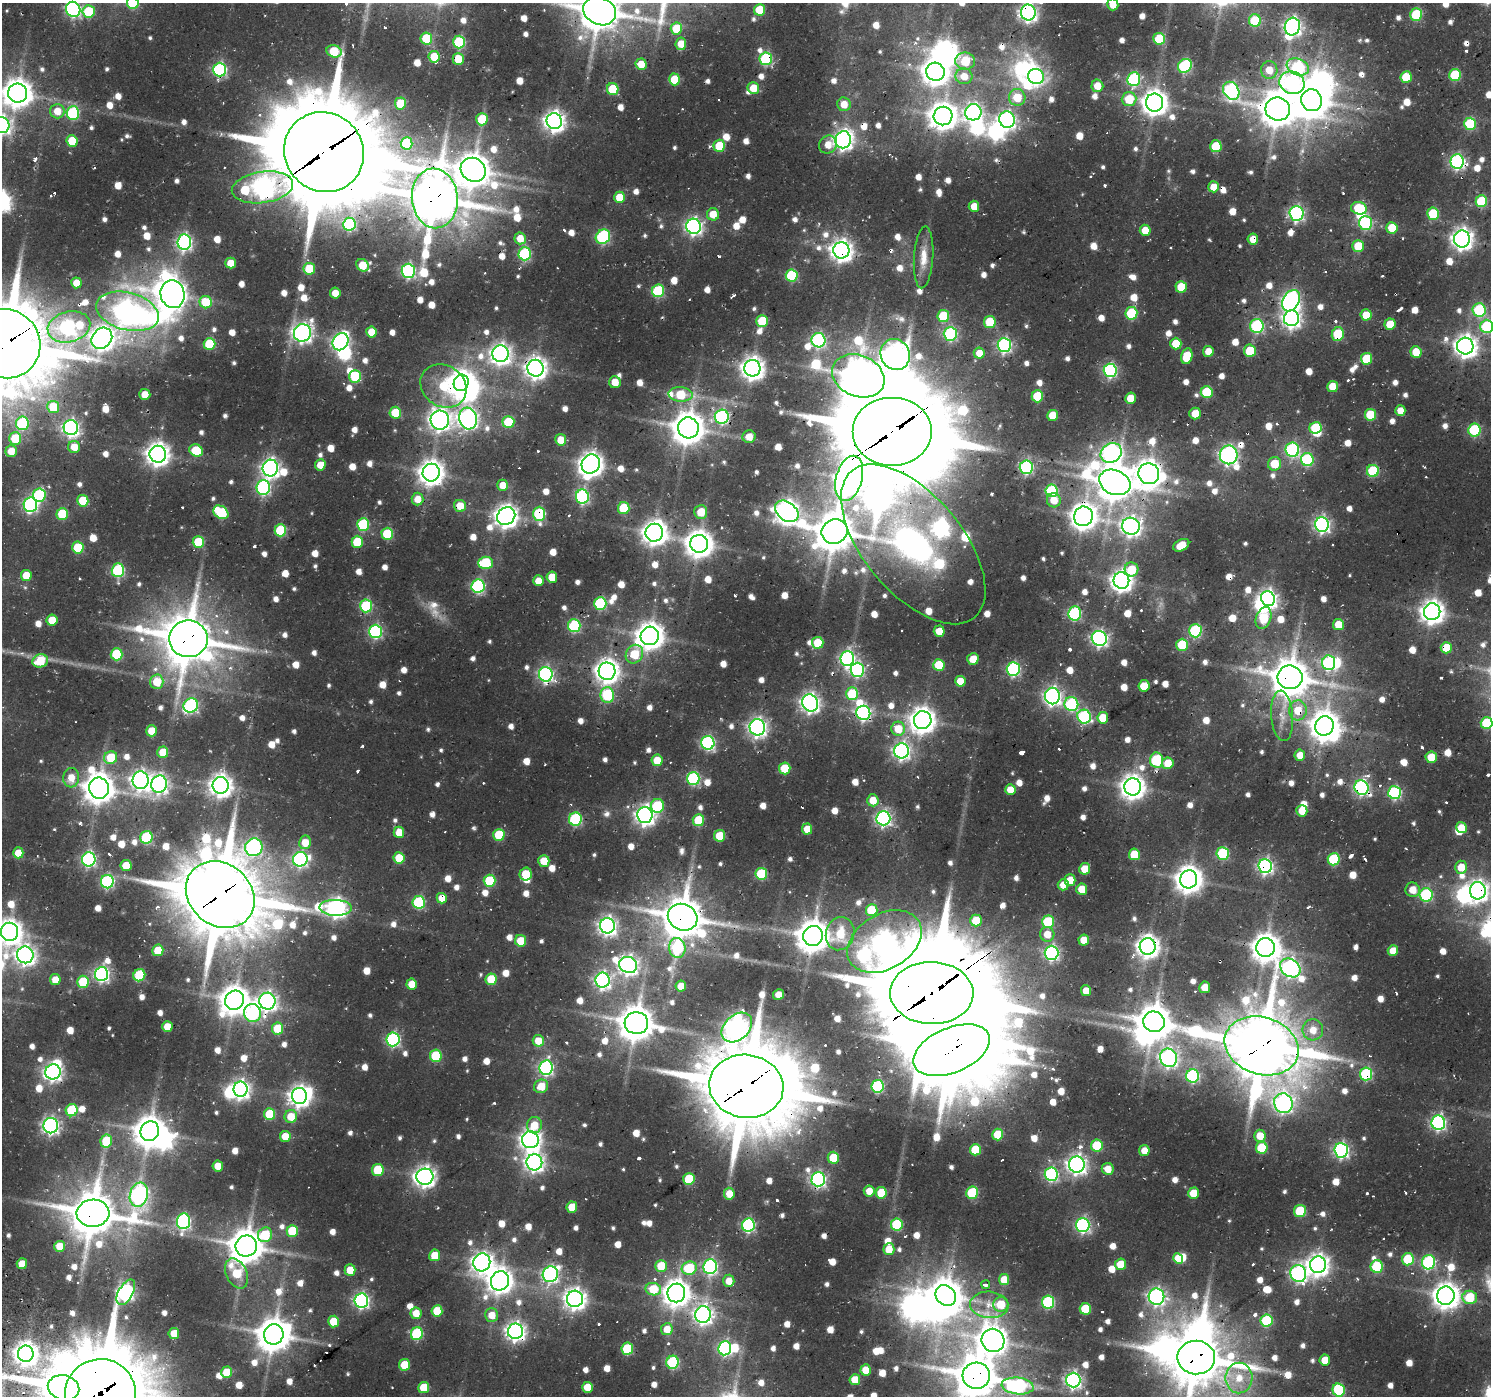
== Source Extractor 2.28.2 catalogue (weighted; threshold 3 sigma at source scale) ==
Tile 10 of 4 x 4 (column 2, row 3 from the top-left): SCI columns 1490-2978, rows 1704-3097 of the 6193 x 6150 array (HDU 1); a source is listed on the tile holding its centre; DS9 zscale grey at full resolution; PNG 1493 x 1398 px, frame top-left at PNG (2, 3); each listed source drawn as its Kron ellipse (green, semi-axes under 4 px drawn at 4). Shown black and unused: <1% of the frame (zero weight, under 2 of 3 exposures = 8% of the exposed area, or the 3 px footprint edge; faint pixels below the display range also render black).
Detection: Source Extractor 2.28.2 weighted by HDU 2 'WHT'; one run over the whole footprint, this tile lists its part. Background 0.0452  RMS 0.0057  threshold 0.0257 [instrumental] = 3 sigma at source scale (4.5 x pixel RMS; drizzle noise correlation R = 1.50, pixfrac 1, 0.0396/0.0396 arcsec/px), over >= 5 px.
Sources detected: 1197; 10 too faint to see at this stretch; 42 inside a brighter object's white glare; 39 cosmic-ray / hot-pixel residue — neither listed nor drawn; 13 inside a brighter listed object's ellipse — not listed separately; of the other 1093, all 500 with FLUX_AUTO >= 8.28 (the completeness limit of this list) listed and drawn (593 fainter detections not listed), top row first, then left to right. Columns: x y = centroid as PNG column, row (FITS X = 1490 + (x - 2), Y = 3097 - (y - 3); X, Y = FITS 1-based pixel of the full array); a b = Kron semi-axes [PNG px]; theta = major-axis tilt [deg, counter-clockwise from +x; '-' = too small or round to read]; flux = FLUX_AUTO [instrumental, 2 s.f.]
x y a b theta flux
133 3 6 6 - 33
1113 4 6 5 - 8.4
73 9 8 7 - 130
759 10 6 5 - 22
89 11 6 6 - 28
600 11 17 13 -27 2000
1028 12 8 7 - 260
1416 15 6 6 - 40
1255 21 6 6 - 34
1292 27 9 7 73 240
676 29 6 5 - 17
426 38 6 6 - 28
1159 39 6 6 - 28
459 42 6 6 - 54
681 44 6 5 - 9.2
334 51 8 6 -18 27
434 57 6 5 - 18
458 59 6 5 - 17
766 59 6 6 - 67
965 61 10 8 -1 24
641 64 5 5 - 10
1185 66 7 6 - 79
1298 67 11 8 -21 69
220 70 7 6 - 110
1269 70 8 8 - 10
935 72 9 9 - 680
1455 75 6 6 - 38
964 76 8 8 - 8.3
1036 76 8 7 - 130
1406 77 6 5 - 22
675 79 6 5 - 22
1134 79 7 6 - 81
1292 83 13 11 -24 130
1097 86 6 6 - 9.9
753 88 6 6 - 12
613 89 6 5 - 25
1231 91 9 7 -57 140
18 93 9 9 - 900
1017 97 8 8 - 15
1129 99 7 7 - 20
1312 100 11 10 - 1200
400 103 6 5 - 18
1155 103 9 8 - 660
844 104 7 6 - 8.7
1278 109 12 11 - 1500
57 111 7 7 - 9.9
973 112 8 8 - 220
73 113 7 6 - 66
943 116 9 9 - 800
482 119 6 6 - 21
1007 120 8 7 - 190
554 121 8 7 - 390
1470 124 6 6 - 43
2 125 8 8 - 230
843 140 8 8 - 320
72 141 6 5 - 21
406 143 6 6 - 33
828 145 9 8 - 8.3
719 146 6 6 - 22
1216 146 6 5 - 25
324 152 41 39 -46 9200
1457 161 7 6 - 130
473 170 13 11 -36 1200
262 187 31 15 8 440
1214 187 5 5 - 9.3
620 197 5 5 - 15
435 198 30 23 -84 2900
1481 201 6 6 - 35
974 206 5 5 - 8.4
1359 208 8 6 -13 34
1296 213 7 7 - 140
713 214 6 6 - 11
1433 214 6 6 - 37
1365 223 7 6 - 72
349 224 6 6 - 82
694 226 7 7 - 210
1392 228 6 5 - 17
1145 230 5 5 - 12
603 237 7 7 - 84
520 238 6 5 - 9.9
1253 239 5 5 - 8.5
1462 239 8 8 - 370
184 242 7 7 - 180
1358 246 6 5 - 18
841 250 8 8 - 450
525 254 6 6 - 78
924 257 31 9 86 9.4
230 263 5 5 - 9.8
362 265 7 5 -40 17
309 269 6 5 - 24
408 271 7 6 - 120
792 276 6 6 - 56
76 283 5 5 - 8.8
1181 287 6 5 - 19
658 291 6 6 - 55
335 293 5 5 - 8.8
173 294 14 12 -76 870
1291 301 11 8 61 220
206 302 6 6 - 23
1479 310 7 6 - 57
127 311 32 19 -15 340
1131 313 6 6 - 46
1366 315 5 5 - 14
943 316 6 6 - 32
1291 318 8 7 - 280
762 321 6 6 - 25
990 322 6 6 - 24
1390 324 5 5 - 14
1257 326 7 6 - 78
1487 326 7 6 - 50
69 327 22 15 14 120
371 332 5 5 - 12
302 333 9 8 - 270
950 334 7 6 - 87
1338 334 7 6 - 33
102 338 11 9 47 610
818 340 7 7 - 120
341 342 9 7 57 190
5 344 35 34 - 5900
210 344 6 6 - 36
1176 344 6 5 - 18
1004 345 7 6 - 130
1465 346 8 8 - 480
1208 351 5 5 - 8.5
1250 351 6 6 - 24
1416 352 6 5 - 14
979 353 5 5 - 9.6
500 354 8 8 - 350
895 354 16 14 -62 470
1187 356 8 5 76 21
1366 359 6 5 - 26
536 368 8 8 - 410
752 368 8 8 - 510
1110 370 6 6 - 110
355 376 6 6 - 39
858 376 27 20 -23 1400
615 382 6 6 - 9
461 383 8 7 - 650
443 386 24 20 -34 36
1333 387 5 5 - 14
1207 392 6 6 - 38
145 394 5 5 - 9.5
681 394 12 7 -4 24
1037 396 6 6 - 29
1130 398 5 5 - 11
53 407 6 6 - 20
1400 411 5 5 - 8.6
395 413 6 5 - 20
1195 413 6 5 - 11
1053 415 5 5 - 13
1370 415 6 5 - 26
722 417 7 7 - 120
468 419 11 9 -74 330
440 420 9 9 - 330
508 422 6 6 - 32
22 423 7 6 - 56
71 428 7 7 - 210
688 428 10 10 - 1200
1316 428 6 5 - 34
1474 430 6 6 - 50
892 431 40 34 0 8900
749 437 6 6 - 8.5
15 438 6 6 - 22
561 440 6 5 - 9.9
74 447 6 6 - 9.4
196 450 7 6 - 25
1292 450 7 7 - 100
11 451 6 5 - 10
1111 453 11 9 34 240
158 454 8 8 - 510
1229 455 9 9 - 260
1307 460 6 6 - 70
591 464 10 9 - 590
1275 464 7 6 - 15
320 465 6 5 - 8.3
1026 467 7 6 - 110
270 468 8 7 - 260
1373 471 6 6 - 49
431 473 9 8 - 630
1149 474 10 10 - 720
849 478 23 13 74 960
1115 482 16 12 -23 1500
503 485 5 5 - 8.3
263 488 7 7 - 110
1052 491 6 6 - 63
39 495 7 6 - 61
582 497 7 6 - 110
417 499 6 6 - 8.3
1054 500 7 7 - 8.6
83 501 6 5 - 21
30 505 7 6 - 120
460 506 6 6 - 12
624 508 6 5 - 23
787 511 13 9 -37 490
221 512 8 6 -36 43
701 512 7 6 - 13
62 514 6 6 - 27
539 514 7 6 - 57
506 516 10 8 39 530
1083 516 10 9 - 710
363 524 6 6 - 53
1322 525 7 7 - 200
1131 526 9 8 - 290
280 530 6 6 - 36
835 531 13 12 - 1800
654 533 9 8 - 600
387 534 6 6 - 38
198 542 6 5 - 26
357 542 6 5 - 23
699 544 9 9 - 780
913 544 96 49 -50 290
1181 545 8 5 28 12
78 548 6 5 - 28
485 563 7 6 - 39
1131 569 7 7 - 19
118 570 7 6 - 71
26 575 5 5 - 14
552 577 5 5 - 14
538 581 5 5 - 8.7
1121 581 8 8 - 420
478 586 7 6 - 92
1268 599 7 7 - 270
600 603 6 6 - 65
366 606 6 6 - 55
1432 612 8 8 - 540
1075 613 7 6 - 81
1264 618 11 7 71 25
52 620 5 5 - 14
1338 624 5 5 - 13
574 626 6 6 - 68
375 631 7 6 - 110
939 631 5 5 - 10
1195 631 7 6 - 71
650 636 9 9 - 770
1099 638 8 7 - 200
188 639 19 18 - 2800
818 643 6 5 - 19
1182 645 6 6 - 32
1446 648 6 5 - 18
117 654 6 6 - 39
634 654 10 8 57 20
847 659 7 7 - 160
973 659 6 5 - 10
40 661 8 6 17 22
1329 663 7 6 - 71
939 665 6 5 - 24
1013 669 7 6 - 95
857 670 7 7 - 110
607 671 8 8 - 550
546 674 7 7 - 170
1290 677 12 12 - 1700
960 681 5 5 - 12
157 682 7 7 - 15
1144 686 6 5 - 16
852 694 6 6 - 40
607 695 8 6 -81 45
1052 696 8 7 - 240
810 703 9 7 -59 300
1071 704 7 7 - 70
191 705 7 6 - 110
1298 710 10 9 - 13
863 713 7 7 - 140
1282 716 25 11 -85 8.9
1084 717 7 6 - 83
1103 718 5 5 - 17
923 720 9 8 - 660
1487 723 6 6 - 38
1325 726 10 9 - 900
757 727 8 7 - 280
898 729 7 7 - 14
152 731 5 5 - 12
708 743 7 6 - 120
902 751 7 7 - 220
163 752 5 5 - 14
1300 755 6 5 - 8.4
1431 757 6 5 - 14
111 758 7 6 - 21
657 760 5 5 - 13
1157 760 7 6 - 60
1168 763 6 5 - 13
785 768 6 5 - 22
71 778 10 8 85 8.6
693 778 6 6 - 74
141 780 9 8 - 320
159 784 8 8 - 250
221 785 8 8 - 470
1133 787 8 8 - 590
99 788 10 10 - 1100
1361 788 7 7 - 150
1010 790 5 5 - 9.5
1395 793 6 6 - 87
873 800 6 5 - 12
657 806 7 6 - 45
1302 811 5 5 - 11
645 815 8 7 - 350
883 818 7 7 - 170
575 819 6 6 - 76
698 820 6 5 - 21
1462 828 6 4 -57 14
807 829 5 5 - 10
399 832 6 5 - 9.6
499 835 6 5 - 27
720 836 6 5 - 20
146 837 6 6 - 57
305 842 7 6 - 10
254 847 9 8 - 110
18 853 5 5 - 10
1223 853 6 6 - 54
1134 854 6 5 - 18
399 858 6 5 - 20
89 859 7 6 - 130
300 859 7 7 - 150
1334 859 6 6 - 44
544 861 6 5 - 12
126 865 5 5 - 14
1265 866 7 6 - 170
1461 867 6 6 - 11
1085 869 5 5 - 13
526 874 6 6 - 21
761 874 6 6 - 41
1189 879 9 8 - 780
1070 880 6 5 - 11
490 881 6 6 - 35
107 882 7 6 - 100
1063 885 5 5 - 9.2
1082 889 6 5 - 12
1413 890 7 7 - 8.5
1478 891 9 8 - 360
220 895 37 31 -41 5500
1426 895 6 6 - 74
442 898 5 5 - 9.4
419 902 6 6 - 61
336 908 16 8 -1 340
872 910 6 6 - 27
683 917 15 13 -24 1900
976 921 6 6 - 16
1048 922 6 6 - 38
607 926 8 7 - 280
9 932 9 8 - 640
840 934 17 14 74 21
1047 934 7 7 - 8.9
813 936 10 9 - 1100
1084 940 5 5 - 11
521 941 6 5 - 16
884 942 40 27 31 630
1148 946 8 8 - 510
1266 947 9 9 - 850
677 948 10 8 -82 56
158 950 6 5 - 17
1393 951 5 5 - 11
1052 953 7 7 - 130
25 955 8 8 - 350
628 965 9 8 - 350
1290 968 11 8 -37 260
101 974 7 6 - 180
139 975 6 6 - 42
491 979 6 5 - 25
55 980 5 5 - 8.9
602 980 7 7 - 200
83 982 6 6 - 26
412 984 5 5 - 10
681 986 5 5 - 9.1
1205 987 5 5 - 9.8
1086 991 5 5 - 11
932 993 42 31 -2 11000
779 994 5 5 - 8.6
235 1000 10 9 - 960
267 1001 8 8 - 290
252 1013 9 8 - 91
1154 1022 11 10 - 1400
636 1023 12 11 - 1400
167 1027 5 5 - 12
737 1028 17 12 42 430
277 1029 6 5 - 21
1313 1030 10 10 - 8.6
393 1039 7 6 - 120
538 1041 6 5 - 10
1262 1046 38 28 -17 4600
952 1050 40 22 22 4800
436 1056 6 6 - 33
1169 1058 9 8 - 260
546 1068 7 6 - 140
53 1072 8 7 - 260
1366 1074 6 6 - 69
1193 1076 6 6 - 91
541 1086 7 6 - 12
746 1086 37 31 -8 6000
878 1086 6 6 - 68
240 1089 7 7 - 290
299 1096 8 7 - 390
1283 1103 10 9 - 260
72 1110 6 6 - 38
270 1114 6 5 - 25
291 1116 6 6 - 13
1438 1123 7 6 - 160
534 1125 8 7 - 11
51 1126 7 7 - 200
150 1131 10 9 - 1000
998 1134 6 5 - 17
285 1136 5 5 - 11
1260 1136 6 5 - 10
530 1140 8 8 - 360
106 1141 6 6 - 26
1097 1146 6 6 - 31
1262 1148 6 6 - 30
975 1150 6 5 - 22
1341 1150 7 7 - 160
1144 1151 5 5 - 8.6
833 1158 6 5 - 18
534 1162 8 8 - 310
1077 1164 8 8 - 310
218 1166 5 5 - 11
1108 1169 6 6 - 8.6
378 1170 6 5 - 24
1051 1174 7 6 - 110
425 1177 8 8 - 390
689 1179 6 5 - 29
818 1179 7 7 - 170
869 1191 5 5 - 8.3
881 1193 6 5 - 21
972 1193 6 6 - 35
1193 1193 6 5 - 14
729 1194 6 5 - 11
139 1195 12 9 75 210
572 1207 5 5 - 15
1300 1211 6 6 - 31
93 1213 16 13 3 2600
183 1221 8 6 84 130
748 1225 7 6 - 97
897 1225 6 6 - 44
1083 1225 7 6 - 140
292 1231 6 5 - 24
265 1235 7 7 - 31
59 1246 5 5 - 11
246 1246 11 10 - 1300
889 1249 6 5 - 11
435 1255 6 5 - 13
1178 1258 5 5 - 16
1408 1259 6 6 - 33
482 1262 9 8 - 420
1428 1262 7 6 - 85
22 1264 5 5 - 8.9
1121 1264 6 5 - 13
1318 1265 8 8 - 460
661 1266 6 5 - 16
1377 1266 6 6 - 36
710 1267 7 7 - 120
689 1268 7 6 - 30
350 1270 5 5 - 13
237 1273 16 10 -63 24
550 1274 8 7 - 170
1298 1274 8 8 - 200
1004 1279 5 5 - 9.7
500 1281 10 9 - 660
729 1281 6 5 - 9.3
986 1285 4 3 - 16
653 1289 8 6 -11 20
126 1292 14 7 61 220
676 1293 9 9 - 760
946 1295 11 9 -48 1200
1446 1296 9 9 - 730
1156 1297 8 8 - 210
1470 1297 7 6 - 24
575 1299 8 8 - 450
361 1300 7 7 - 170
1048 1302 6 6 - 67
1001 1304 7 7 - 14
989 1305 19 13 -4 9.3
1085 1309 6 5 - 23
437 1311 5 5 - 20
416 1313 6 5 - 9.4
491 1315 7 6 - 8.7
703 1315 8 8 - 290
1266 1320 6 6 - 46
333 1321 6 5 - 18
667 1329 6 5 - 9.9
515 1331 8 7 - 320
174 1333 5 5 - 11
274 1334 10 9 - 1300
417 1334 6 6 - 63
993 1340 12 11 - 800
725 1348 7 6 - 120
627 1349 6 6 - 38
26 1354 8 8 - 580
1196 1357 19 17 -2 3200
1325 1360 5 5 - 11
673 1362 6 6 - 65
405 1365 6 5 - 19
866 1370 5 5 - 13
226 1372 6 5 - 14
976 1376 13 13 - 2000
1239 1378 15 13 90 13
855 1380 5 5 - 12
1073 1380 7 7 - 210
1018 1386 16 8 -6 100
587 1387 5 5 - 12
64 1388 16 12 -13 950
424 1388 6 5 - 20
1339 1390 6 6 - 51
100 1393 35 34 - 8000
Overlapping masked pixels (flux is a lower limit): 63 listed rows (the first 20) at x y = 600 11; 1028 12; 458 59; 766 59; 220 70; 1278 109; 943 116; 324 152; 1457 161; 262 187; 435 198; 1253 239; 841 250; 69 327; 1338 334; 5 344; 536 368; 443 386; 468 419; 688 428
Isophote crosses this tile's border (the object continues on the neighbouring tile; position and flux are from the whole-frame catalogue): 15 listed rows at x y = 133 3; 1113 4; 73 9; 600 11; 1028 12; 18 93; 2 125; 1487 326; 5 344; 1487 723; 9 932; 1196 1357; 976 1376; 64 1388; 100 1393